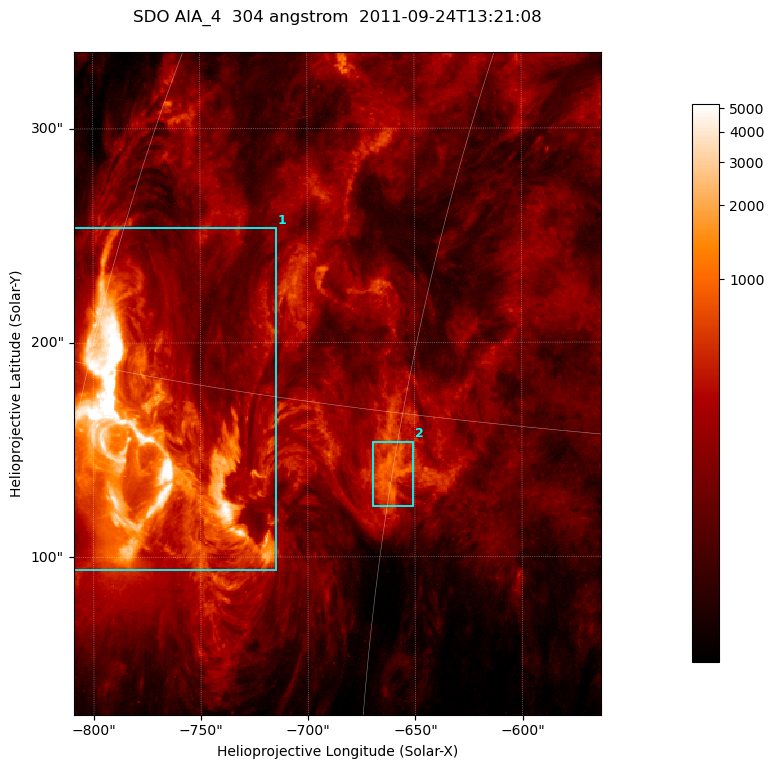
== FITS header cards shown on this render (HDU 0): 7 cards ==
TELESCOP= 'SDO     '           /
INSTRUME= 'AIA_4   '           /
WAVELNTH=                  304 /
WAVEUNIT= 'angstrom'           /
DATE-OBS= '2011-09-24T13:21:08.12' /
CTYPE1  = 'HPLN-TAN'           /
CTYPE2  = 'HPLT-TAN'           /

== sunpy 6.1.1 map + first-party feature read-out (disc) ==
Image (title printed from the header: SDO AIA_4  304 angstrom  2011-09-24T13:21:08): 410 x 515 px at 0.6 arcsec/px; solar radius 957 arcsec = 1594 px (partial field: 2.6% of the solar disc is inside the frame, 100% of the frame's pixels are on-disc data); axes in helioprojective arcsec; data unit not stated in the header (colour bar unlabelled)
Pointing: header CRPIX1/2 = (2058.21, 2041.36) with CRVAL1/2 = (0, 0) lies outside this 410 x 515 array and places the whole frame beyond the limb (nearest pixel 1.41 R_sun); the SolarSoft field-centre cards XCEN/YCEN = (-686.1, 181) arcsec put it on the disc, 1320 arcsec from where CRPIX/CRVAL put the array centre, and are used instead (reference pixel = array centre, CRVAL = XCEN/YCEN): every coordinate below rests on XCEN/YCEN
Orientation: roll -0.132 deg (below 1 deg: not rotated)
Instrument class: DISC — disc imager (sunpy class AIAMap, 304 A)
Bright regions (active regions / flare kernels): reference = the on-disc median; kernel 3 px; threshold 5 sigma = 516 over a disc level ~134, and >= 1.15x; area >= 211 px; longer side >= 5 px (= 3 arcsec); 2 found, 2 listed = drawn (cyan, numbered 1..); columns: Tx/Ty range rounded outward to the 2 arcsec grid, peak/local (2 s.f.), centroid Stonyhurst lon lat
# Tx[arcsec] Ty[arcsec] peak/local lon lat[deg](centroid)
1 -810..-714 94..254 88 -56 +13
2 -670..-650 122..154 8.5 -45 +13